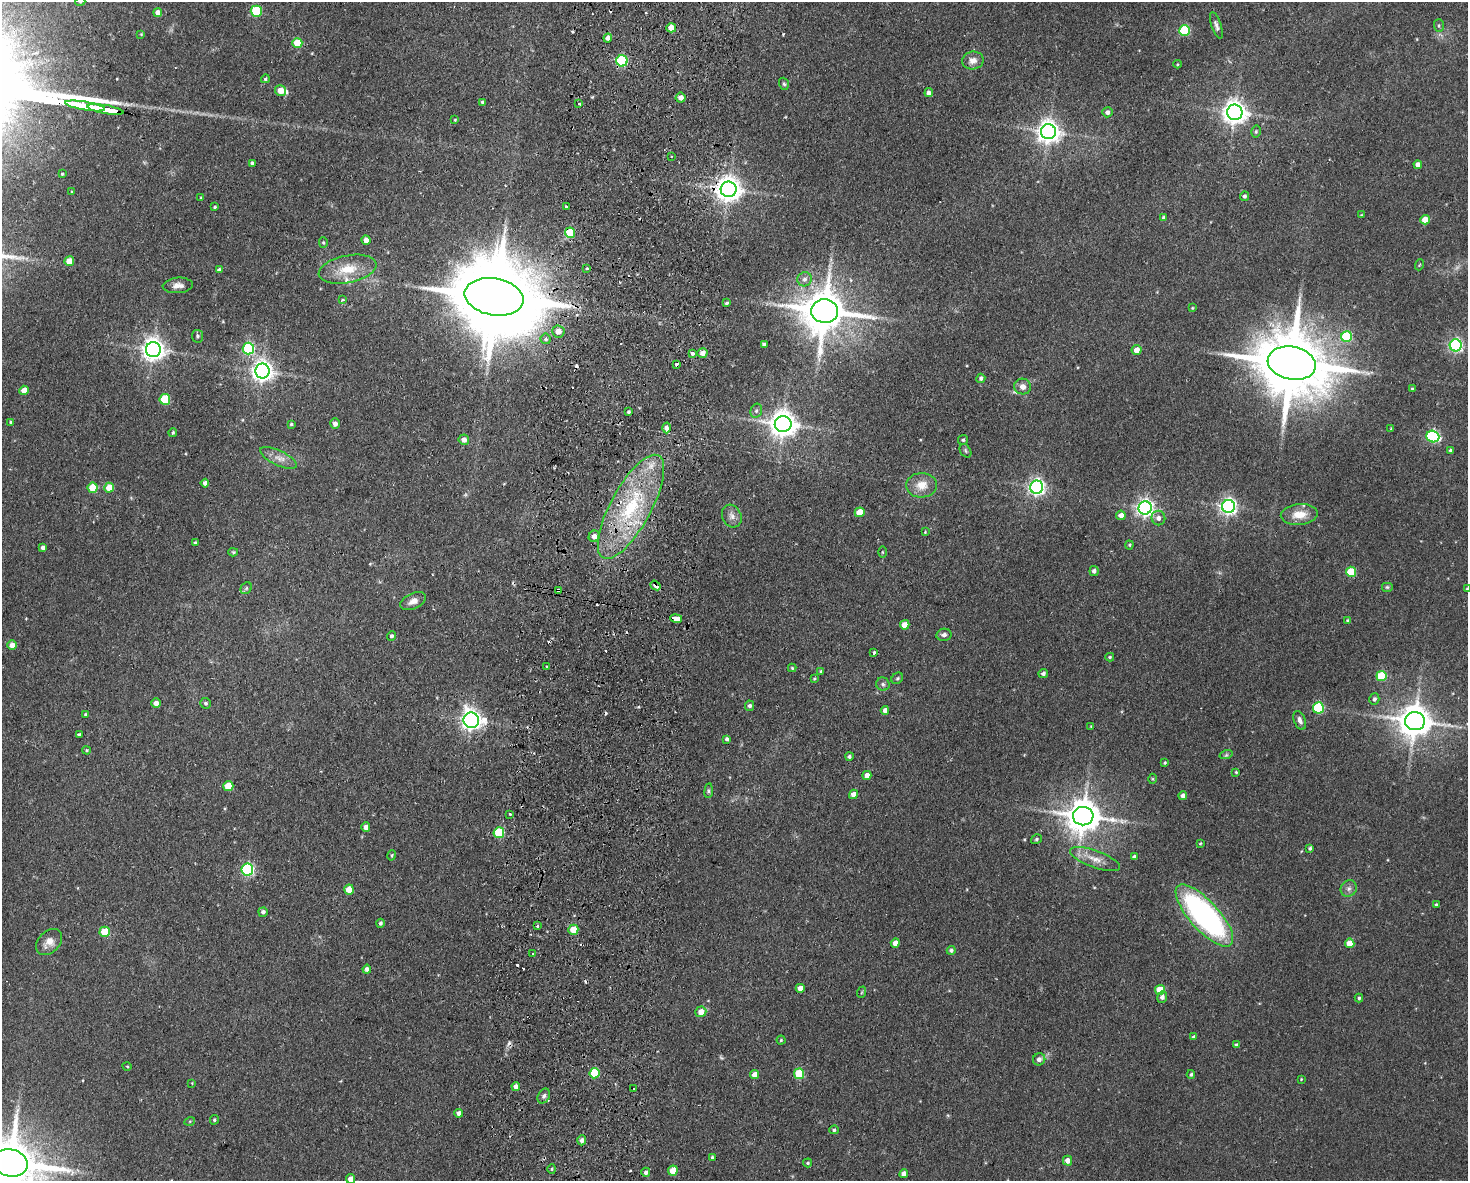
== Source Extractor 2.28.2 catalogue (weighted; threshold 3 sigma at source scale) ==
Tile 8 of 3 x 4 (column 2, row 3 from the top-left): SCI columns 1750-3215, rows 1190-2368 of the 4852 x 4736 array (HDU 1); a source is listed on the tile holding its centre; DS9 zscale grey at full resolution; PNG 1470 x 1183 px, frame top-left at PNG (2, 2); each listed source drawn as its Kron ellipse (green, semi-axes under 4 px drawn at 4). Shown black and unused: <1% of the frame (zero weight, under 2 of 3 exposures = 3% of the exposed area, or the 3 px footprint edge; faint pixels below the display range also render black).
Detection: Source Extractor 2.28.2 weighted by HDU 2 'WHT'; one run over the whole footprint, this tile lists its part. Background 0.143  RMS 0.0074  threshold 0.0332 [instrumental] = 3 sigma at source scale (4.5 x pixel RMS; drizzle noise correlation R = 1.50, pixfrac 1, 0.05/0.05 arcsec/px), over >= 5 px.
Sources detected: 237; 3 too faint to see at this stretch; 14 cosmic-ray / hot-pixel residue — neither listed nor drawn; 3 inside a brighter listed object's ellipse — not listed separately; the other 217 listed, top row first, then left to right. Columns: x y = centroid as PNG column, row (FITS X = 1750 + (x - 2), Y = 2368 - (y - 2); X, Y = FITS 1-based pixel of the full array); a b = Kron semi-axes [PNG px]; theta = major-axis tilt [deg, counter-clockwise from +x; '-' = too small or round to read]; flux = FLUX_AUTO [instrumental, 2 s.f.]
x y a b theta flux
80 2 5 3 - 0.7
256 11 5 5 - 45
158 13 4 4 - 5.4
1216 25 14 5 -72 2.7
1439 26 6 5 - 1.2
671 28 5 4 - 8.1
1185 30 5 5 - 52
141 34 4 4 - 0.63
608 38 4 4 - 3
297 43 5 5 - 20
973 60 11 9 11 5.2
622 61 5 5 - 70
1177 64 4 3 - 0.68
265 79 4 3 - 0.96
784 84 6 4 -72 1.2
281 91 5 5 - 9
929 93 4 4 - 2.8
681 98 5 5 - 4.2
483 102 4 4 - 1.3
579 103 4 3 - 1.9
85 106 20 3 -9 2800
105 109 18 3 -10 2400
1107 112 5 5 - 2.3
1235 112 8 7 - 640
455 120 4 3 - 0.7
1256 131 6 4 76 1.3
1048 132 7 7 - 620
671 156 2 2 - 0.65
252 163 4 3 - 1.5
1418 165 4 4 - 4.3
62 174 3 3 - 0.75
729 189 8 8 - 770
72 192 4 3 - 0.63
1245 196 5 4 - 1.8
201 198 4 3 - 0.69
566 206 3 3 - 1.8
215 207 3 2 - 0.85
1361 215 4 3 - 0.57
1164 218 4 4 - 2.2
1425 220 5 4 - 13
570 233 5 5 - 28
366 240 4 4 - 4.7
323 243 5 4 - 0.99
69 261 5 4 - 9.2
1419 265 5 3 - 0.63
587 268 3 3 - 1.6
348 269 29 13 11 19
219 270 4 4 - 1.9
805 279 7 7 - 2.8
178 285 15 7 5 4.6
494 297 30 18 -10 15000
342 300 4 3 - 1.3
726 303 4 3 - 1.1
1192 308 4 3 - 0.57
825 311 13 12 - 3100
558 331 6 6 - 6.6
197 336 6 5 - 1.6
1347 336 5 5 - 44
546 339 5 5 - 2.5
764 345 4 4 - 2.6
1456 345 6 6 - 160
248 348 6 6 - 93
153 349 7 7 - 600
1136 350 5 5 - 5.8
692 353 4 3 - 5.7
702 353 5 4 - 3.4
1292 363 24 16 -11 8800
677 364 3 3 - 2.5
262 371 7 7 - 490
981 378 4 4 - 1.8
1023 387 8 8 - 4.6
1412 389 3 3 - 1.2
24 390 5 4 - 8.6
165 399 5 5 - 36
756 411 7 5 75 1.7
628 412 3 3 - 1.2
11 422 4 3 - 0.79
291 424 4 4 - 0.92
335 424 5 5 - 3.3
783 424 8 8 - 920
666 428 5 4 - 4.4
1391 429 3 3 - 0.7
173 432 4 3 - 1
1433 436 6 6 - 110
464 440 5 5 - 3.7
963 440 5 4 - 1.3
1450 450 4 4 - 1.3
965 451 7 5 -58 1.3
278 458 20 7 -25 6.1
205 483 4 4 - 3.2
922 485 15 12 3 11
1037 487 6 6 - 260
93 488 5 5 - 21
109 488 5 4 - 13
1228 506 6 6 - 280
631 507 58 20 61 73
1145 508 6 6 - 290
860 512 5 5 - 13
1299 514 18 10 4 12
1121 515 5 5 - 4.3
732 516 12 9 -64 4.3
1158 518 7 7 - 3.4
925 532 4 3 - 0.59
594 536 6 5 - 5.1
195 543 4 3 - 1.1
1129 545 4 4 - 0.87
43 548 4 4 - 2.4
233 552 5 4 - 0.92
882 552 5 3 - 0.7
1094 571 5 4 - 2.5
1351 572 5 5 - 30
655 585 5 3 - 5.8
1387 587 6 5 - 1.2
246 588 6 5 - 1.3
1467 589 3 3 - 0.88
559 590 4 3 - 2.1
413 601 13 8 25 5.3
676 618 6 3 -11 68
1348 621 4 3 - 1.8
905 625 5 4 - 8.5
944 635 7 6 - 2.5
391 636 5 4 - 1.7
12 645 5 4 - 5.4
874 652 3 3 - 2.8
1110 657 4 4 - 0.94
547 667 3 3 - 1.8
792 668 4 4 - 0.84
821 672 3 3 - 1.4
1043 673 4 4 - 1.9
1381 676 5 5 - 38
897 678 6 5 - 1.2
814 679 4 3 - 0.69
883 684 7 6 - 1.8
1374 699 6 5 - 2.1
156 703 5 4 - 4.6
206 703 5 5 - 1.3
749 706 5 4 - 2
1318 708 5 5 - 61
885 710 4 4 - 3
85 714 3 3 - 0.75
471 720 8 7 - 420
1300 720 10 5 -69 3.1
1415 721 10 9 - 1500
1091 726 4 3 - 0.59
80 734 4 3 - 2.1
727 739 4 3 - 1.6
87 750 4 3 - 0.95
1226 755 7 4 18 1.2
849 757 4 4 - 1.5
1165 763 4 3 - 0.85
1236 772 3 3 - 0.8
867 775 4 4 - 5.1
1153 779 5 3 - 0.78
228 786 5 5 - 19
709 791 7 4 83 1.2
854 794 5 4 - 4.7
1183 796 4 4 - 3.5
510 814 3 2 - 1.1
1083 816 10 9 - 1700
366 827 4 4 - 4.9
499 833 5 5 - 47
1037 839 6 4 34 1.3
1200 843 4 3 - 0.71
1310 848 4 3 - 1.2
392 855 5 3 - 0.85
1134 857 4 4 - 2.2
1095 859 26 8 -20 9
247 870 6 6 - 110
1349 888 9 7 47 3
349 890 5 5 - 14
1436 905 3 3 - 0.87
263 912 5 4 - 2
1204 915 40 14 -48 200
380 923 4 4 - 1.4
537 926 3 3 - 1.7
573 930 5 5 - 13
105 932 5 5 - 21
49 942 15 10 45 6.7
895 943 4 4 - 5.8
1350 943 5 4 - 12
951 950 4 4 - 1.7
532 953 3 2 - 0.69
367 969 4 4 - 2.6
800 988 4 4 - 5.1
1160 990 5 5 - 21
862 992 6 3 71 0.83
1162 997 6 5 - 2.6
1359 998 4 4 - 1.3
701 1012 5 5 - 7.2
1194 1037 4 3 - 1.7
781 1040 4 4 - 0.89
1236 1045 4 4 - 1.3
1039 1059 6 6 - 3.6
127 1066 5 3 - 0.66
594 1073 5 5 - 32
799 1074 5 5 - 34
1191 1074 4 3 - 1.2
755 1075 4 4 - 5.6
1301 1079 4 3 - 0.57
192 1083 3 3 - 0.55
516 1087 4 4 - 4.5
634 1089 3 2 - 0.95
544 1096 8 5 62 2.2
459 1113 4 4 - 3.2
214 1120 5 4 - 1.1
190 1121 5 3 - 0.69
834 1130 5 4 - 1.4
582 1140 5 4 - 3
712 1157 4 3 - 0.98
1068 1161 5 4 - 4.6
10 1163 18 13 -13 4600
808 1163 4 3 - 0.95
552 1169 4 4 - 0.98
673 1170 5 4 - 14
646 1172 4 4 - 2.4
904 1174 4 4 - 4.9
350 1179 5 4 - 7.1
Overlapping masked pixels (flux is a lower limit): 9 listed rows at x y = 622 61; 105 109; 729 189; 570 233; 494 297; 677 364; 655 585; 559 590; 676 618
Isophote crosses this tile's border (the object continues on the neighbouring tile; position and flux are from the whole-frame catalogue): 4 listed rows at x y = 80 2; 1467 589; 10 1163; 350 1179